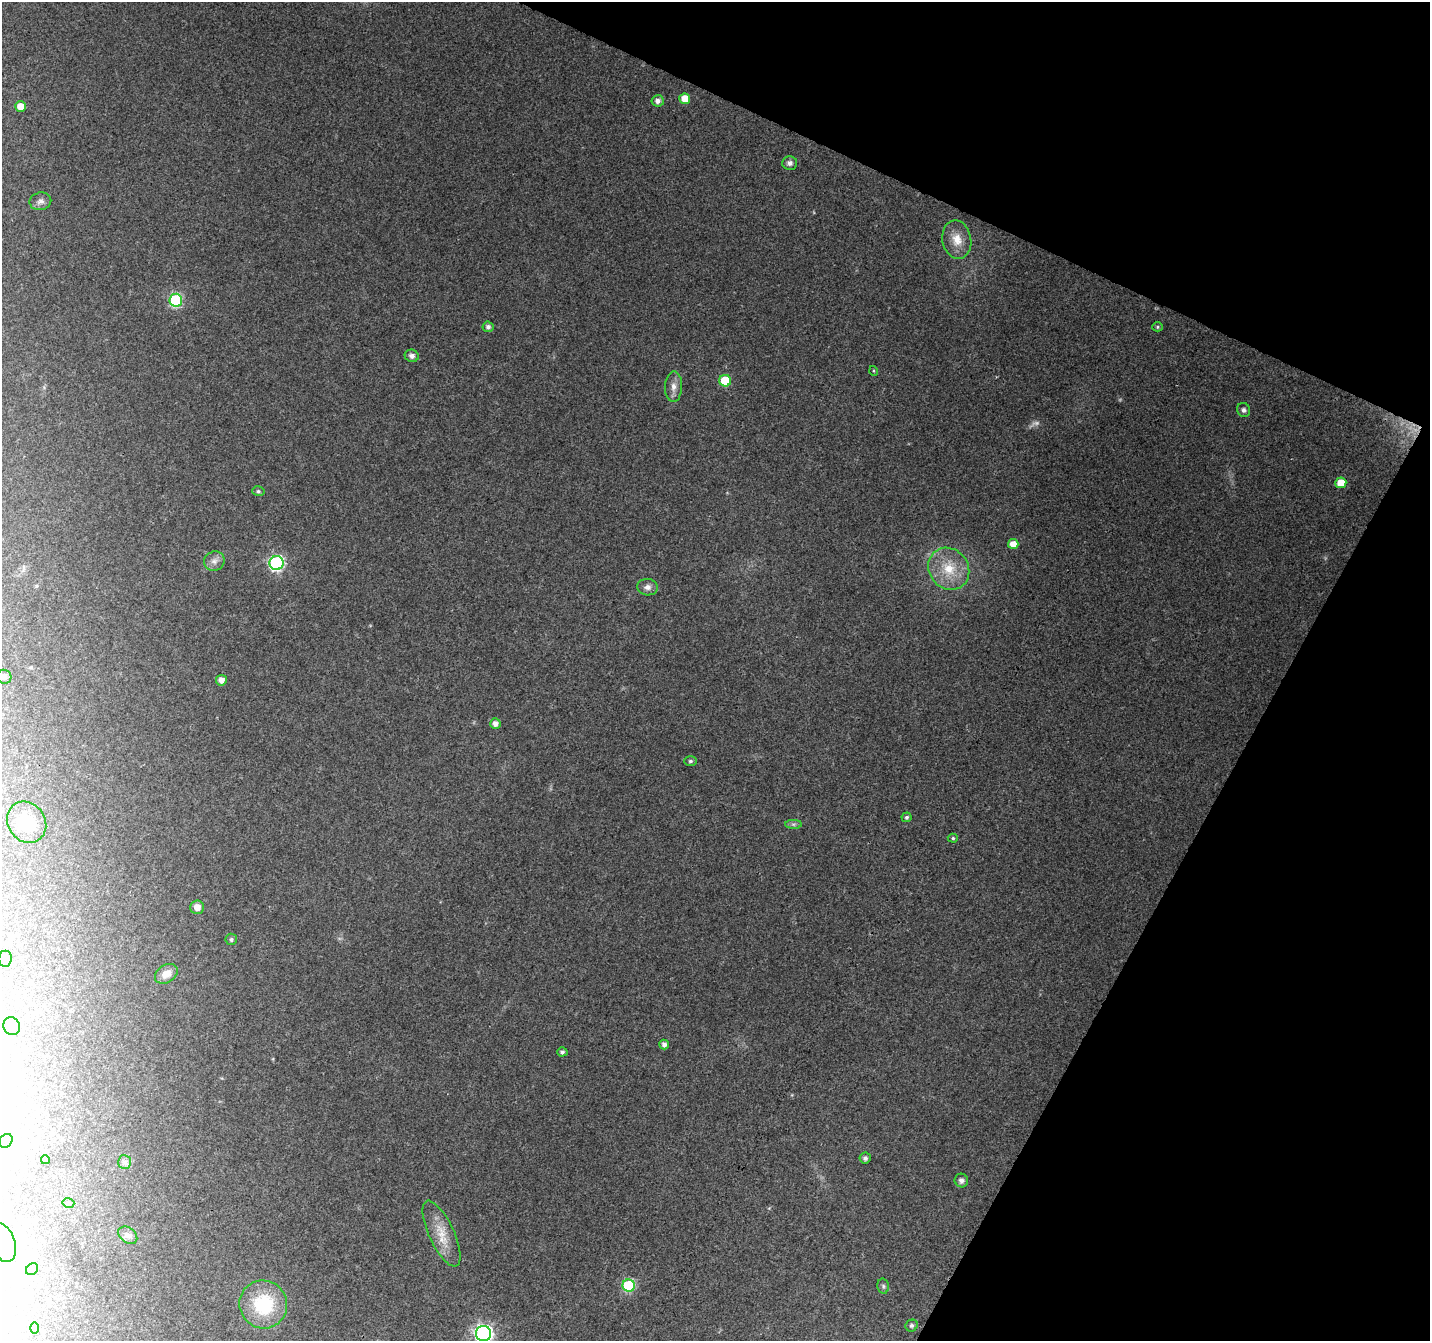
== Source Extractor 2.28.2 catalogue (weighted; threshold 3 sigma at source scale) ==
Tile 8 of 4 x 4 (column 4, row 2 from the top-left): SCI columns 4294-5721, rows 2950-4288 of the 5729 x 5834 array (HDU 1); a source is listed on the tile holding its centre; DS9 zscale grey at full resolution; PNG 1432 x 1343 px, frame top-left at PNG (2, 2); each listed source drawn as its Kron ellipse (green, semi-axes under 4 px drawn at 4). Shown black and unused: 23% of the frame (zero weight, under 3 of 4 exposures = <1% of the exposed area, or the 3 px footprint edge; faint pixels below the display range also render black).
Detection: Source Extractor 2.28.2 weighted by HDU 2 'WHT'; one run over the whole footprint, this tile lists its part. Background 0.104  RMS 0.0058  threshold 0.026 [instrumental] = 3 sigma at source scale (4.5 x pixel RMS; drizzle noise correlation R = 1.50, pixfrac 1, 0.0396/0.0396 arcsec/px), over >= 5 px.
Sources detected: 56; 2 too faint to see at this stretch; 2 inside a brighter object's white glare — neither listed nor drawn; the other 52 listed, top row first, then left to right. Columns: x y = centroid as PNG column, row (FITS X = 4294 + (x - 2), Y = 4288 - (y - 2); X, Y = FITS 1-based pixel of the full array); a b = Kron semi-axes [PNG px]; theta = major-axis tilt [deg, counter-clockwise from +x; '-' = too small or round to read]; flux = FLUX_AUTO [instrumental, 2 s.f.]
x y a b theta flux
685 99 5 5 - 8.4
658 101 6 5 - 2.5
20 106 5 5 - 6
790 163 7 6 - 2.2
40 201 11 9 12 2.6
957 240 19 14 -79 9
176 300 6 6 - 64
488 327 5 5 - 1.8
1157 327 5 4 - 0.84
412 356 7 6 - 2.6
874 371 5 3 - 0.52
725 381 6 6 - 22
674 387 15 8 88 4.3
1244 410 7 6 - 1.7
1341 483 5 5 - 11
258 491 6 5 - 0.99
1013 544 5 5 - 6
214 561 10 9 - 3.4
276 563 7 7 - 110
949 569 22 19 -52 18
648 587 10 8 -6 3.2
4 677 7 7 - 2.1
221 680 5 5 - 3.4
495 724 5 5 - 3.3
690 761 6 5 - 1.1
907 817 5 5 - 1.2
27 822 21 18 -55 17
793 824 8 4 -1 1.4
953 838 5 4 - 0.91
197 907 7 6 - 4.1
231 939 6 5 - 1.2
5 959 8 6 84 2.1
166 974 12 8 32 5.5
12 1026 9 8 - 2.9
664 1044 5 4 - 2.4
562 1052 5 4 - 1.4
6 1141 7 6 - 1.9
865 1158 5 5 - 1.6
45 1160 4 4 - 0.86
124 1162 7 6 - 1.7
961 1180 7 6 - 2.1
68 1203 6 4 -15 0.95
441 1234 36 12 -65 12
128 1235 10 7 -38 2.6
2 1242 20 12 -70 11
32 1269 7 5 44 1.3
629 1286 6 6 - 56
883 1286 7 5 -78 1.3
263 1304 24 23 - 36
912 1326 6 6 - 1.3
34 1328 6 4 89 0.71
483 1333 8 7 - 210
Isophote crosses this tile's border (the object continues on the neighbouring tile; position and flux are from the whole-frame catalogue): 2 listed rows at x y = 2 1242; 483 1333